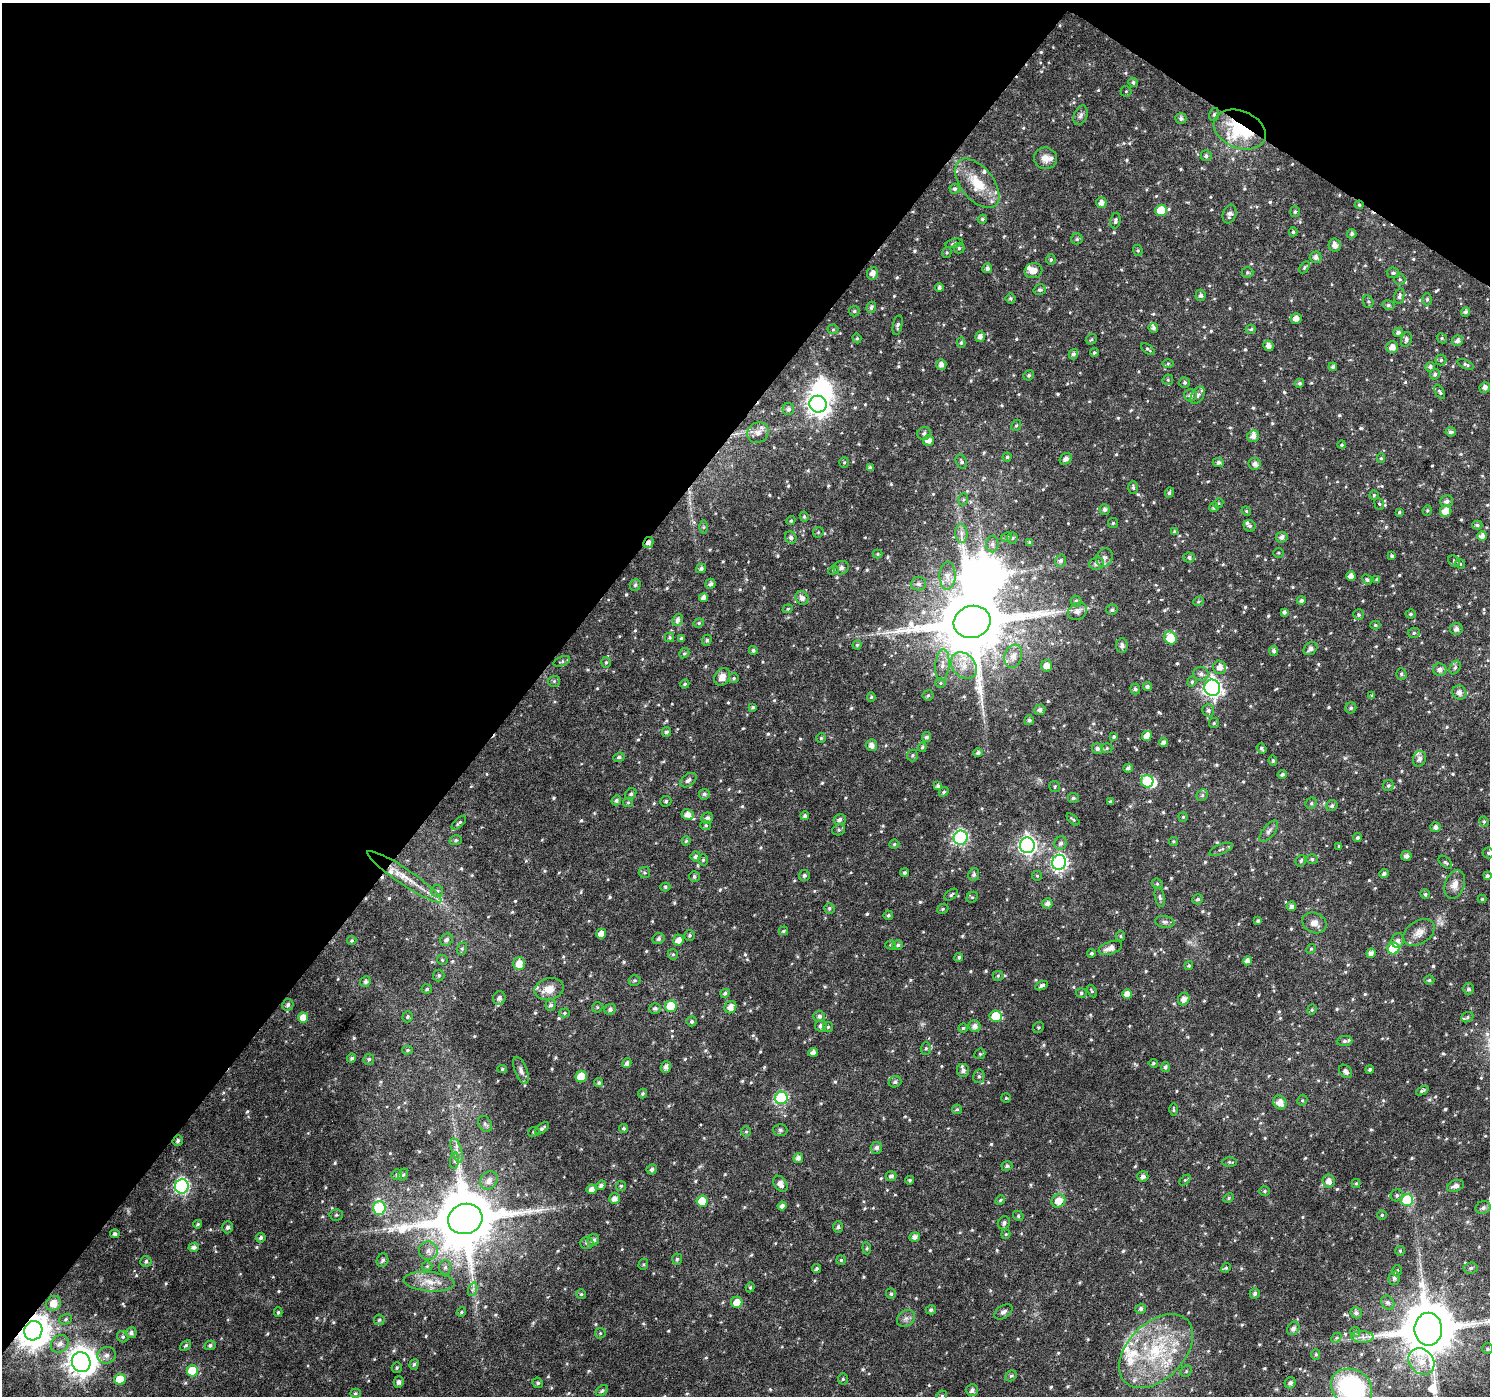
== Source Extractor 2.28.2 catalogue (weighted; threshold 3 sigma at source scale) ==
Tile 2 of 4 x 4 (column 2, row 1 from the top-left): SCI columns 1489-2976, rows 4363-5756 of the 5958 x 6004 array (HDU 1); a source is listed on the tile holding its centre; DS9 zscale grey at full resolution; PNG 1492 x 1398 px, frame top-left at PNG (2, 3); each listed source drawn as its Kron ellipse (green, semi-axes under 4 px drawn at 4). Shown black and unused: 38% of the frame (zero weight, under 4 of 8 exposures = <1% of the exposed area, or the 3 px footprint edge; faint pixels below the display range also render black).
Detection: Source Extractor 2.28.2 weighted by HDU 2 'WHT'; one run over the whole footprint, this tile lists its part. Background 0.0171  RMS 0.0024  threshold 0.00998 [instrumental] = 3 sigma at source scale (4.09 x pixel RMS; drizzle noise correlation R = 1.36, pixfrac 0.8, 0.0396/0.0396 arcsec/px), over >= 5 px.
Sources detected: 806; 4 inside a brighter object's white glare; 1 cosmic-ray / hot-pixel residue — neither listed nor drawn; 18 inside a brighter listed object's ellipse — not listed separately; of the other 783, all 500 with FLUX_AUTO >= 0.296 (the completeness limit of this list) listed and drawn (283 fainter detections not listed), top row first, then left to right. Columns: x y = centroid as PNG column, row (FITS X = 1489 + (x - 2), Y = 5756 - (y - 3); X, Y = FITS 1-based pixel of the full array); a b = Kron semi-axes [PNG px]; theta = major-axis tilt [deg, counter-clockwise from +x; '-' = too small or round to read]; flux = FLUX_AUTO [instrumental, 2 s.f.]
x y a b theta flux
1133 82 5 4 - 0.44
1126 91 5 5 - 0.33
1214 114 6 5 - 0.43
1081 115 10 6 68 0.81
1181 118 5 5 - 0.6
1240 130 27 18 -22 22
1206 156 5 5 - 0.56
1046 158 11 11 - 1.9
977 183 29 16 -51 6.6
954 189 5 5 - 0.45
1101 203 5 5 - 1.4
1359 205 4 4 - 0.33
1161 210 6 5 - 5.1
1295 212 5 5 - 0.38
1230 214 9 6 70 0.83
982 219 5 4 - 0.39
1115 221 8 5 79 0.54
1293 232 4 4 - 0.39
1352 234 5 4 - 0.49
1077 239 5 5 - 0.35
954 243 9 4 13 0.46
1335 245 6 6 - 1.3
959 248 5 5 - 0.34
1138 250 6 4 -69 0.33
947 253 5 5 - 0.32
1316 257 6 5 - 0.81
1051 259 5 4 - 0.33
1304 267 6 4 57 0.31
987 268 5 5 - 0.67
1033 271 9 7 16 1.6
1247 272 6 5 - 0.37
873 273 6 5 - 1.4
1393 273 6 5 - 0.51
1400 279 6 6 - 0.43
939 288 4 3 - 0.58
1040 290 6 5 - 0.58
1200 295 5 5 - 0.6
1399 296 8 5 77 0.65
1010 298 5 5 - 0.37
1427 299 6 5 - 0.45
1368 302 6 5 - 0.38
1388 305 6 5 - 0.45
871 307 6 4 71 0.56
854 311 5 5 - 0.38
1466 312 5 4 - 0.64
1296 318 5 5 - 1.4
898 325 10 4 78 0.54
1153 328 5 4 - 0.62
833 329 5 5 - 0.31
1251 329 5 4 - 0.42
1398 332 5 4 - 0.69
980 337 5 5 - 0.92
857 338 5 4 - 0.31
1442 338 5 4 - 0.31
1091 339 6 5 - 0.34
1406 339 7 5 75 0.66
1457 341 5 5 - 0.85
961 343 5 4 - 0.37
1268 346 5 5 - 1.1
1392 347 6 6 - 1.4
1148 349 8 3 -37 0.35
1094 352 4 4 - 0.35
1073 354 5 4 - 0.58
1441 360 5 5 - 0.38
1168 364 5 4 - 0.31
1466 364 9 4 -24 0.44
941 365 5 5 - 1.1
1333 367 4 4 - 0.46
1430 367 5 4 - 0.55
1435 374 5 4 - 0.51
1029 375 5 5 - 0.4
1168 380 5 5 - 0.34
1185 383 5 5 - 0.44
1300 383 4 4 - 0.49
1485 387 5 5 - 0.94
1440 392 8 4 -59 0.4
1190 395 6 6 - 0.79
1198 395 9 6 59 0.7
818 404 9 8 - 150
788 409 6 5 - 0.69
1016 425 6 4 67 0.31
1451 432 5 4 - 0.58
758 433 11 10 - 1.5
924 433 7 6 - 0.68
1253 436 6 5 - 1.1
928 440 5 5 - 1.6
1342 445 4 4 - 0.31
1007 457 4 4 - 0.31
1381 458 5 4 - 0.33
1066 459 6 5 - 0.91
844 462 5 5 - 0.32
961 462 7 5 -64 0.47
1218 462 5 4 - 0.69
1255 464 6 6 - 0.95
870 468 4 4 - 0.66
1133 487 7 4 -89 0.45
1169 493 5 4 - 0.45
1374 495 5 4 - 0.3
963 499 6 5 - 0.36
1447 501 6 6 - 0.78
1218 503 5 4 - 0.31
1379 504 6 4 -67 0.33
1214 507 5 4 - 0.5
1104 510 5 5 - 0.69
1427 510 5 4 - 0.31
1246 511 5 4 - 0.31
1446 511 6 5 - 2.7
1399 512 4 3 - 0.32
804 517 5 4 - 0.41
791 521 5 4 - 0.32
1113 523 5 5 - 0.36
1477 525 5 4 - 0.37
1250 526 6 5 - 0.5
703 527 6 4 90 0.31
818 532 6 5 - 0.31
1175 532 4 4 - 0.48
961 533 9 6 -85 1
1482 536 5 4 - 1.3
791 537 6 5 - 0.64
1006 537 6 4 24 0.41
1282 537 6 5 - 0.85
1012 538 5 5 - 0.38
1030 542 4 3 - 0.42
648 543 6 4 61 0.91
992 544 8 6 90 0.77
1279 553 5 5 - 0.3
878 554 5 4 - 0.3
1392 556 4 3 - 0.44
1189 557 5 5 - 0.53
1104 558 9 7 64 0.92
1061 561 6 5 - 0.68
1454 561 6 5 - 0.37
1097 564 7 6 - 0.9
1460 564 5 4 - 0.3
701 568 5 4 - 0.62
841 568 7 6 - 0.72
833 570 5 4 - 0.31
947 576 14 8 88 2
1351 576 5 4 - 1.3
1377 579 4 4 - 0.41
1367 580 5 4 - 0.33
711 584 5 5 - 0.74
918 584 7 6 - 0.75
635 585 6 5 - 0.42
704 597 5 4 - 1.1
802 598 7 6 - 1
1076 601 5 5 - 0.56
1198 601 5 4 - 0.3
1301 601 4 4 - 0.59
788 609 5 4 - 0.32
1112 610 5 5 - 0.53
1077 611 10 8 37 1.4
1284 612 4 4 - 0.64
1411 614 5 4 - 0.4
1358 615 5 5 - 0.4
678 620 6 5 - 0.82
972 622 18 16 16 2600
699 623 5 4 - 0.32
1375 625 5 4 - 0.34
1456 629 6 6 - 0.92
1414 633 6 5 - 0.45
670 637 5 4 - 0.41
681 638 4 3 - 0.42
1170 638 6 6 - 7.9
707 640 5 4 - 0.48
857 645 4 4 - 0.32
1122 645 7 5 83 0.72
1310 649 7 6 - 0.91
753 650 4 4 - 0.49
1274 651 5 4 - 0.62
684 653 5 4 - 0.32
1013 656 12 8 73 2
562 661 9 4 20 0.42
606 662 5 4 - 0.34
942 665 16 7 85 1.6
964 666 15 11 -49 2.9
1046 666 6 5 - 1.7
1220 667 6 6 - 1.5
1455 667 7 5 62 0.5
1440 670 6 6 - 1
1201 674 8 7 - 0.88
1401 674 5 5 - 0.38
722 677 9 7 61 1.9
734 678 5 5 - 0.37
554 681 6 5 - 0.38
1192 682 5 4 - 0.33
940 683 5 5 - 0.34
685 684 5 4 - 0.38
1147 686 5 4 - 0.55
1212 688 8 8 - 77
1135 689 5 5 - 0.49
1459 692 7 7 - 1.2
928 695 5 5 - 0.35
1372 696 4 3 - 0.34
871 697 5 4 - 0.31
753 707 3 3 - 0.31
1351 708 5 5 - 0.43
1040 710 6 5 - 0.73
1208 710 6 6 - 0.57
1029 720 5 5 - 0.58
1214 723 5 5 - 0.3
666 732 5 4 - 0.52
1147 736 5 5 - 2
927 737 5 4 - 0.52
1114 737 4 4 - 0.39
821 738 5 5 - 0.32
1163 742 4 4 - 0.84
871 745 6 5 - 1.2
922 747 5 4 - 0.32
1107 748 5 5 - 0.33
1262 748 6 4 -53 0.47
1098 749 5 5 - 0.68
978 753 4 4 - 0.61
912 755 6 5 - 0.41
619 757 5 4 - 0.54
1419 759 8 6 71 0.85
1273 761 5 4 - 0.39
1128 768 5 4 - 0.6
1282 774 5 4 - 0.5
688 780 9 6 35 0.75
1147 781 6 6 - 14
938 786 4 3 - 0.57
1388 786 6 5 - 0.45
1055 787 5 5 - 0.36
944 792 5 4 - 0.38
631 794 6 5 - 0.48
704 794 5 5 - 0.58
1202 795 6 5 - 0.44
1073 798 5 5 - 0.51
616 800 5 4 - 0.5
666 801 5 5 - 0.43
628 802 5 4 - 0.34
1110 802 3 3 - 0.32
1311 803 6 5 - 0.38
1332 806 6 5 - 0.54
688 815 6 5 - 1.5
805 816 4 4 - 0.47
1183 817 5 5 - 0.31
707 818 6 5 - 0.65
840 819 6 5 - 0.81
1073 819 8 3 -43 0.36
1484 821 5 4 - 0.3
459 823 9 4 43 0.45
706 825 5 5 - 0.35
1435 827 5 5 - 0.84
839 830 6 5 - 0.43
1269 831 13 6 52 0.86
961 838 7 7 - 38
1357 838 4 4 - 0.42
456 840 6 5 - 0.38
686 841 5 4 - 0.34
1173 841 4 4 - 0.33
1061 843 7 6 - 0.7
894 844 5 4 - 0.37
1027 845 8 7 - 80
1339 846 3 3 - 0.34
1221 849 12 5 23 0.61
1488 853 5 5 - 0.38
696 856 5 5 - 0.57
1406 856 5 5 - 0.87
1312 859 5 5 - 0.4
703 860 6 5 - 0.36
1301 861 6 5 - 0.4
1059 862 7 7 - 54
1445 862 8 5 -43 0.42
644 872 6 5 - 0.4
905 873 4 4 - 0.47
974 874 6 5 - 0.68
1384 874 5 4 - 0.6
804 875 5 5 - 0.47
694 876 5 5 - 0.45
1037 876 5 5 - 0.32
1487 876 4 4 - 0.45
405 877 44 8 -34 5
1157 884 6 5 - 0.3
1455 884 15 9 71 2
665 887 5 4 - 0.33
437 891 6 6 - 0.56
1425 894 5 4 - 0.4
951 895 8 5 37 0.47
972 897 6 5 - 0.36
1160 897 10 5 -78 0.55
1198 899 5 4 - 0.45
1482 899 4 4 - 0.3
1047 903 5 5 - 0.93
1291 906 5 4 - 0.79
829 908 5 5 - 0.4
943 909 6 4 22 0.34
888 915 5 5 - 0.41
1258 921 3 3 - 0.39
1165 922 9 6 -9 0.65
1314 923 12 10 -23 1.7
783 931 5 3 - 0.33
1419 932 17 11 34 2.1
601 934 5 5 - 1.6
690 935 5 5 - 0.42
1120 936 5 4 - 0.3
658 939 6 5 - 0.65
447 940 6 5 - 0.69
679 940 6 5 - 1.6
1398 940 7 6 - 0.87
352 941 4 4 - 0.35
891 945 5 4 - 0.36
898 945 5 4 - 0.5
1110 948 12 6 20 1.7
1393 948 6 6 - 11
462 949 6 5 - 0.42
1311 949 5 4 - 0.3
1091 953 4 4 - 0.35
1371 953 5 4 - 0.99
673 954 5 4 - 0.34
959 957 4 4 - 0.39
442 960 6 4 -47 0.31
1247 961 4 4 - 1.3
519 964 6 6 - 2.3
1189 965 4 4 - 0.33
439 975 6 5 - 0.4
998 976 5 5 - 0.31
634 980 6 5 - 0.37
1429 980 5 4 - 0.35
365 982 5 5 - 0.46
1042 986 7 4 24 0.52
427 989 5 4 - 0.36
549 989 15 11 12 2.6
1468 989 6 5 - 0.53
1092 991 7 4 -61 0.32
725 993 5 4 - 0.39
1081 993 5 4 - 0.35
1127 994 5 5 - 1.8
499 998 7 6 - 0.76
1184 999 6 5 - 1.3
288 1005 6 5 - 0.64
551 1005 6 5 - 0.58
671 1006 6 5 - 8.1
597 1007 5 5 - 0.3
730 1007 6 6 - 1.6
655 1008 6 5 - 0.53
610 1009 6 5 - 0.72
1312 1010 5 4 - 0.31
564 1013 5 4 - 0.36
819 1016 6 5 - 0.65
996 1016 6 5 - 7.2
408 1017 6 5 - 0.33
1467 1017 6 5 - 0.39
303 1018 5 5 - 2.6
691 1021 5 5 - 0.48
821 1026 6 5 - 0.77
975 1026 6 5 - 1.1
828 1027 5 5 - 0.33
1038 1027 6 5 - 0.32
963 1028 4 4 - 0.33
1345 1041 8 5 7 0.55
926 1048 6 5 - 0.38
408 1050 5 4 - 0.36
813 1052 5 4 - 1.1
980 1054 6 5 - 0.34
352 1058 4 4 - 0.47
369 1059 5 5 - 0.44
627 1063 5 4 - 0.71
1153 1063 5 4 - 0.38
666 1067 6 5 - 0.89
1165 1067 5 4 - 0.5
502 1069 4 4 - 0.33
521 1070 14 6 -69 0.95
1370 1070 4 4 - 0.57
963 1071 6 6 - 0.9
1345 1071 7 5 -46 0.76
979 1076 7 5 77 0.49
581 1077 6 5 - 6
599 1082 5 4 - 0.38
895 1082 6 5 - 0.64
1422 1091 7 3 25 0.42
642 1093 5 4 - 0.37
781 1098 6 6 - 26
1006 1098 5 5 - 0.3
1302 1100 5 5 - 0.32
1280 1102 7 6 - 2.2
957 1109 5 4 - 0.31
1174 1109 6 3 -89 0.31
485 1124 9 6 -55 0.61
542 1128 8 4 38 0.55
624 1128 4 4 - 0.39
780 1130 7 6 - 0.45
534 1132 6 4 23 0.35
746 1132 5 5 - 0.31
178 1141 5 5 - 0.54
876 1148 6 5 - 0.71
457 1150 13 5 -74 1.2
798 1158 5 4 - 0.88
455 1161 8 4 82 0.51
1230 1162 7 4 0 0.37
1007 1166 5 4 - 0.49
652 1169 5 5 - 0.63
397 1175 6 5 - 0.38
403 1175 6 4 61 0.36
891 1176 5 5 - 0.57
1143 1176 5 5 - 0.84
910 1180 4 4 - 0.33
1185 1180 6 4 44 0.33
489 1181 10 8 53 1.5
1329 1181 6 6 - 1.6
1356 1183 4 4 - 0.3
780 1184 9 6 -55 1.3
601 1185 5 4 - 0.58
182 1186 7 7 - 46
621 1186 5 5 - 0.36
1456 1186 9 5 19 1.2
591 1189 5 5 - 1.4
1265 1191 5 5 - 0.31
1397 1195 6 5 - 0.5
1229 1198 5 4 - 0.31
614 1199 5 5 - 1.4
1000 1200 5 4 - 0.32
1407 1200 6 6 - 17
702 1201 5 5 - 5.8
1058 1201 7 6 - 2.3
782 1206 4 4 - 0.92
379 1208 7 6 - 16
1483 1208 7 6 - 0.8
336 1215 7 5 3 0.4
1382 1215 5 5 - 0.35
1018 1216 5 4 - 0.34
465 1219 17 15 17 1900
1004 1223 7 6 - 0.58
198 1224 4 3 - 0.34
227 1227 6 5 - 0.61
838 1227 6 5 - 0.55
115 1234 4 4 - 0.44
1006 1234 5 4 - 0.3
915 1237 5 4 - 1.1
261 1238 5 4 - 0.55
593 1240 6 5 - 0.89
586 1243 7 6 - 0.48
194 1247 5 4 - 0.9
867 1248 6 4 -85 0.3
428 1251 9 9 - 1.3
1400 1251 5 5 - 0.3
677 1259 5 5 - 0.47
382 1260 7 5 69 0.61
841 1260 5 4 - 0.33
146 1261 5 5 - 0.6
643 1264 6 4 70 0.33
427 1266 5 5 - 0.33
445 1267 7 6 - 0.66
1226 1268 5 4 - 0.3
1471 1268 7 5 4 0.52
817 1269 5 4 - 0.44
1397 1271 6 4 74 0.43
1394 1278 7 5 74 0.72
429 1282 25 9 -5 3.4
750 1287 5 4 - 0.3
473 1289 7 4 71 0.59
1255 1293 5 5 - 0.65
581 1294 5 5 - 0.33
891 1294 5 5 - 0.41
737 1302 5 5 - 2.8
53 1303 8 7 - 2.5
1388 1303 7 6 - 0.57
1141 1309 5 5 - 0.66
931 1310 5 4 - 0.54
278 1312 5 4 - 0.33
461 1312 5 4 - 0.33
1003 1312 10 6 33 0.82
1356 1313 6 5 - 0.59
906 1318 10 7 37 0.96
66 1319 6 5 - 0.47
379 1320 5 5 - 0.38
1293 1328 7 5 55 0.89
1428 1329 16 13 -90 1600
33 1331 10 9 - 430
1355 1332 5 5 - 0.34
131 1333 5 5 - 0.71
600 1333 5 5 - 0.3
123 1337 6 5 - 0.44
1362 1337 11 6 -2 1.1
1336 1338 6 4 45 0.36
60 1344 10 8 42 1.5
185 1345 6 4 39 0.37
210 1345 5 4 - 0.52
1487 1349 5 5 - 0.4
1156 1351 44 28 45 21
1316 1354 5 4 - 0.35
106 1355 9 8 - 1.3
1421 1361 14 11 -46 3.3
81 1362 10 9 - 260
414 1364 5 4 - 0.42
397 1368 5 5 - 0.35
192 1371 6 5 - 7.3
1186 1371 6 5 - 0.36
1011 1376 6 5 - 0.4
120 1379 6 5 - 5
843 1379 5 5 - 0.38
399 1382 5 5 - 0.81
538 1383 5 5 - 0.43
1290 1383 6 5 - 0.73
1352 1387 21 17 -28 32
972 1390 6 6 - 0.82
602 1391 6 4 38 0.4
355 1393 5 4 - 0.35
942 1396 6 5 - 0.35
Overlapping masked pixels (flux is a lower limit): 5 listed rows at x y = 1240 130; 1359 205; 758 433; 648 543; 33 1331
Isophote crosses this tile's border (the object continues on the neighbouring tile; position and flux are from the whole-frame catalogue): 2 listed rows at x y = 1352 1387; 942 1396